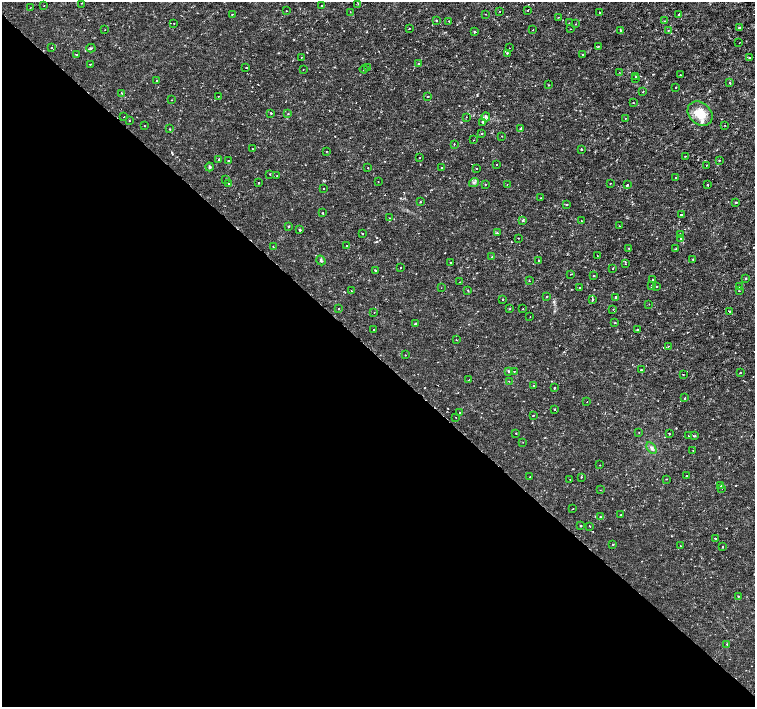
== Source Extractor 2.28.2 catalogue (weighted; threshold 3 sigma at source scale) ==
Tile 14 of 4 x 4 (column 2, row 4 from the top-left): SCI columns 1512-3016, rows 225-1633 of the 6027 x 6019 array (HDU 1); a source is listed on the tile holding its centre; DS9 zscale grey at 2 x 2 block average (1 PNG px = mean of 2 x 2 image px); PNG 757 x 709 px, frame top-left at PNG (2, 2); each listed source drawn as its Kron ellipse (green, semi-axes under 4 px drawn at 4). Shown black and unused: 50% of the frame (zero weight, under 2 of 3 exposures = <1% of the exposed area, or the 3 px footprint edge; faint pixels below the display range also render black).
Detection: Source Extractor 2.28.2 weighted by HDU 2 'WHT'; one run over the whole footprint, this tile lists its part. Background -9.44e-06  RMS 8.1e-04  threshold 0.00366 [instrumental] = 3 sigma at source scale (4.5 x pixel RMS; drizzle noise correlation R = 1.50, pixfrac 1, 0.0396/0.0396 arcsec/px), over >= 5 px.
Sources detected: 215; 2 cosmic-ray / hot-pixel residue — neither listed nor drawn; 3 inside a brighter listed object's ellipse — not listed separately; the other 210 listed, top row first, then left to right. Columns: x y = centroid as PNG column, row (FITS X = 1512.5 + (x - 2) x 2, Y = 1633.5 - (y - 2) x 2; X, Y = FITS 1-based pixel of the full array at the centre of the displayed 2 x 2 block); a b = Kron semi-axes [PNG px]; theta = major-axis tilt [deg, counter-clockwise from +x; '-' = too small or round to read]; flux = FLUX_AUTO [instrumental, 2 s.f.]
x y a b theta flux
82 3 2 2 - 0.088
358 3 3 2 - 0.11
44 5 2 2 - 0.1
322 6 2 2 - 0.51
30 8 2 2 - 0.12
528 10 2 2 - 0.17
286 11 2 2 - 0.1
500 11 2 2 - 0.32
350 12 2 2 - 0.078
600 13 2 2 - 0.44
232 14 2 2 - 0.11
486 14 2 2 - 0.079
679 14 2 2 - 0.32
558 17 2 2 - 0.098
437 20 2 2 - 0.12
449 21 2 2 - 0.1
664 21 3 2 - 0.16
174 23 2 2 - 0.28
569 23 2 2 - 0.12
575 24 2 2 - 0.093
409 28 2 2 - 0.11
739 28 2 2 - 0.29
570 29 2 2 - 0.075
105 30 2 2 - 0.073
533 30 2 2 - 0.08
620 30 2 2 - 0.15
668 30 2 2 - 0.098
475 32 2 2 - 0.32
739 43 2 2 - 0.089
598 47 3 2 - 0.16
51 48 2 2 - 0.12
91 48 4 2 - 0.22
509 48 2 2 - 0.097
507 53 3 2 - 0.16
77 54 2 2 - 0.18
583 55 2 2 - 0.15
301 57 2 2 - 0.087
750 57 3 2 - 0.15
90 64 2 2 - 0.14
419 64 2 2 - 0.3
367 67 2 2 - 0.13
246 68 2 2 - 0.11
303 69 2 2 - 0.069
364 69 4 2 - 0.17
619 72 2 2 - 0.07
680 75 2 2 - 0.11
636 76 2 2 - 0.41
635 78 2 2 - 0.65
157 81 2 2 - 0.21
730 83 2 2 - 0.17
549 85 2 2 - 0.25
676 87 2 2 - 0.15
643 92 2 2 - 0.11
121 93 2 2 - 0.14
218 96 2 2 - 0.093
428 96 2 2 - 0.39
172 100 2 2 - 0.092
633 103 2 2 - 0.15
271 113 2 2 - 0.2
288 114 2 2 - 0.094
700 114 14 10 -42 3.7
124 117 2 2 - 0.096
466 117 2 2 - 0.066
486 117 4 4 - 0.4
625 118 2 2 - 0.1
129 121 2 2 - 0.087
483 122 3 2 - 0.22
725 125 2 2 - 0.096
144 126 2 2 - 0.15
521 128 3 2 - 0.17
170 129 2 2 - 0.14
482 133 2 2 - 0.098
502 136 2 2 - 0.071
473 140 2 2 - 0.11
454 144 2 2 - 0.17
252 148 2 2 - 0.11
581 149 3 2 - 0.16
326 151 2 2 - 0.085
685 156 2 2 - 0.15
419 158 2 2 - 0.087
219 159 2 2 - 0.39
228 161 2 2 - 0.36
719 161 2 2 - 0.2
497 165 2 2 - 0.19
706 165 2 2 - 0.11
210 167 4 3 - 0.25
368 168 2 2 - 0.13
441 168 2 2 - 0.11
476 169 2 2 - 0.38
270 174 2 2 - 0.12
277 176 2 2 - 0.088
675 178 2 2 - 0.11
225 179 2 2 - 0.23
378 182 2 2 - 0.077
474 182 5 4 - 0.43
258 183 2 2 - 0.27
610 183 2 2 - 0.1
228 184 2 2 - 0.08
507 184 2 2 - 0.071
485 185 2 2 - 0.11
627 185 2 2 - 0.39
707 185 2 2 - 0.19
323 189 2 2 - 0.077
541 198 2 2 - 0.12
420 202 2 2 - 0.19
736 202 2 2 - 0.55
567 204 3 2 - 0.22
323 213 2 2 - 0.24
681 215 2 2 - 0.45
390 218 2 2 - 0.1
523 220 3 2 - 0.25
581 221 2 2 - 0.073
288 226 2 2 - 0.43
619 226 2 2 - 0.063
300 230 2 2 - 0.54
497 233 2 2 - 0.24
362 234 2 2 - 0.23
680 234 2 2 - 0.17
518 238 2 2 - 0.22
681 239 2 2 - 0.29
347 246 2 2 - 0.12
273 247 2 2 - 0.17
628 248 2 2 - 0.14
676 249 3 2 - 0.093
597 255 2 2 - 0.11
492 256 2 2 - 0.15
693 259 2 2 - 0.13
321 260 5 3 - 0.22
539 260 2 2 - 0.15
450 262 2 2 - 0.56
625 264 2 2 - 0.12
400 267 2 2 - 0.21
613 268 2 2 - 0.11
376 271 2 2 - 0.57
571 274 2 2 - 0.14
594 276 2 2 - 0.31
746 278 3 2 - 0.17
653 279 2 2 - 0.23
529 281 2 2 - 0.081
460 282 2 2 - 0.095
651 286 3 2 - 0.18
656 286 2 2 - 0.23
739 286 2 2 - 0.12
579 287 2 2 - 0.14
441 288 2 2 - 0.065
468 290 2 2 - 0.17
351 291 2 2 - 0.2
739 291 2 2 - 0.086
547 296 2 2 - 0.17
616 297 3 2 - 0.32
502 299 2 2 - 0.17
592 299 4 3 - 0.22
649 304 2 2 - 0.064
339 308 2 2 - 0.11
510 309 2 2 - 0.086
523 309 2 2 - 0.091
613 309 2 2 - 0.087
729 311 2 2 - 0.31
374 312 2 2 - 0.071
530 317 2 2 - 0.064
615 323 2 2 - 0.22
415 324 2 2 - 0.57
373 329 2 2 - 0.15
638 330 3 2 - 0.13
456 340 2 2 - 0.2
668 346 4 2 - 0.15
406 355 2 2 - 0.15
641 370 2 2 - 0.15
509 371 3 2 - 0.62
514 371 2 2 - 0.13
740 373 2 2 - 0.17
683 375 2 2 - 0.082
468 380 2 2 - 0.096
509 381 2 2 - 0.087
533 386 2 2 - 0.16
554 388 2 2 - 0.39
685 398 2 2 - 0.14
587 402 2 2 - 0.066
555 409 2 2 - 0.14
460 413 2 2 - 0.22
533 415 2 2 - 0.25
456 417 2 2 - 0.059
639 432 2 2 - 0.078
516 433 2 2 - 0.071
669 434 2 2 - 0.4
689 436 2 2 - 1
694 436 3 2 - 0.41
523 442 2 2 - 0.065
651 448 6 4 -56 0.51
693 451 2 2 - 0.094
600 465 2 2 - 0.082
686 476 2 2 - 0.17
530 477 2 2 - 0.26
581 477 2 2 - 0.15
570 479 2 2 - 0.064
666 479 2 2 - 0.091
721 485 3 2 - 0.11
722 488 2 2 - 0.1
600 490 2 2 - 0.096
573 509 2 2 - 0.083
621 515 3 2 - 0.12
600 517 2 2 - 0.49
581 526 2 2 - 0.22
589 526 2 2 - 0.48
715 538 2 2 - 0.33
613 544 2 2 - 0.15
680 546 2 2 - 0.21
722 547 2 2 - 0.43
738 596 2 2 - 0.14
727 644 3 3 - 0.18
Diffuse or blended objects may show on this block-average render without a row.